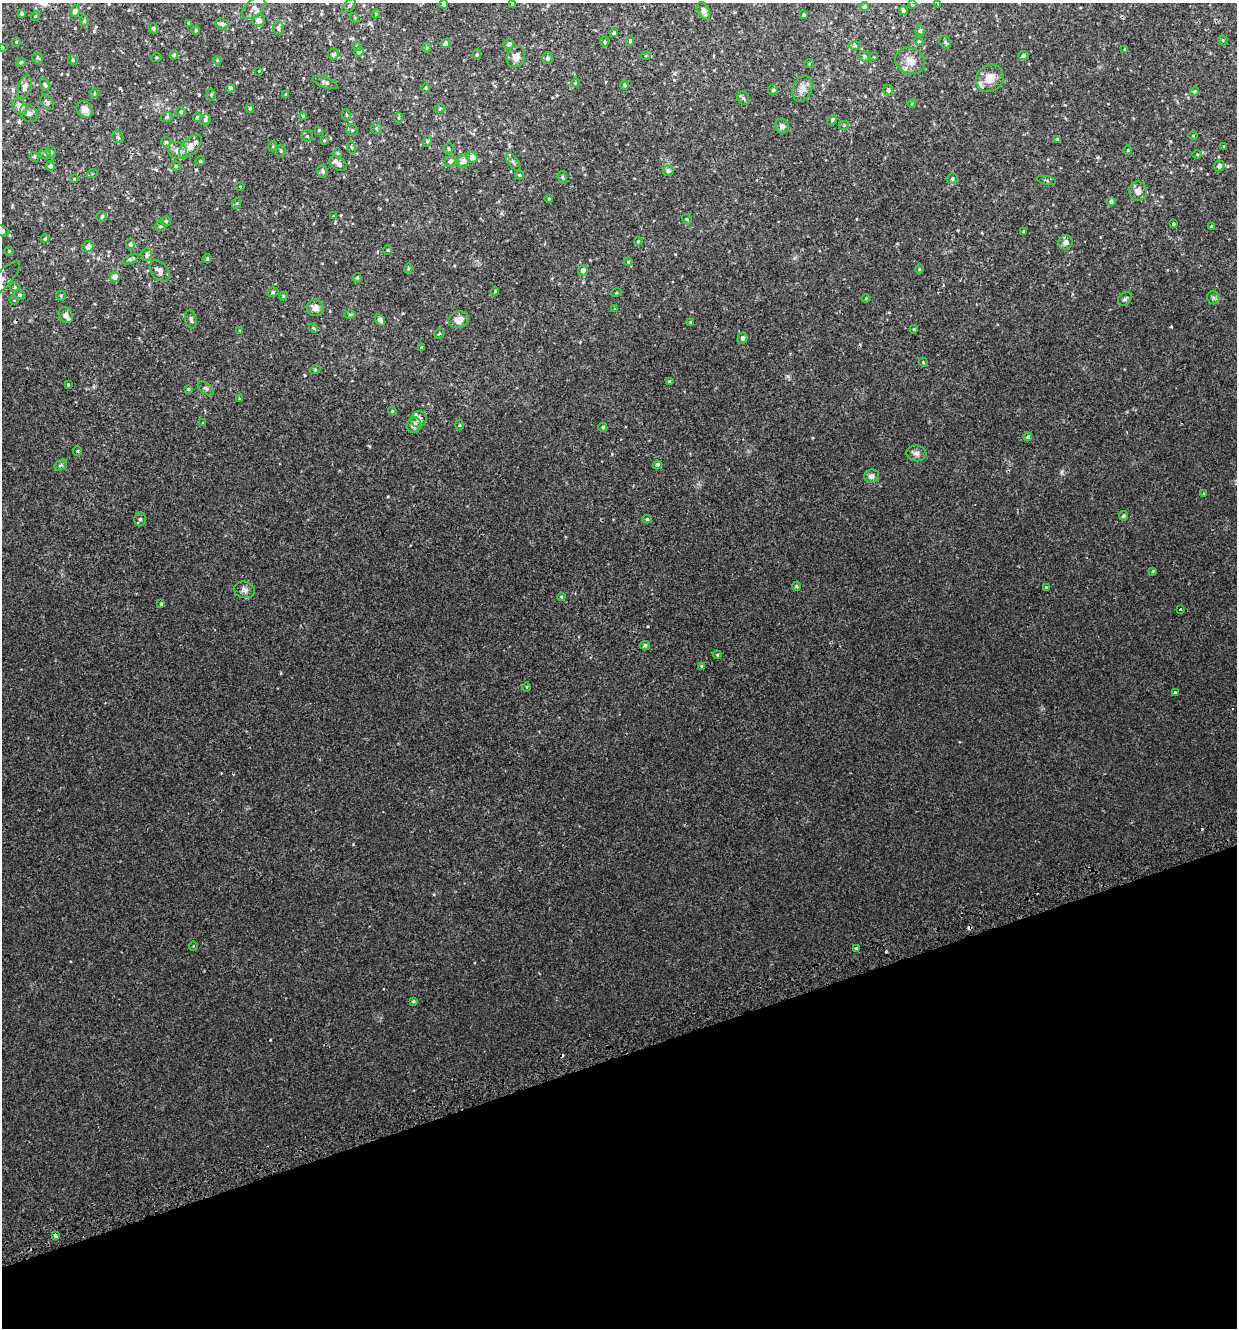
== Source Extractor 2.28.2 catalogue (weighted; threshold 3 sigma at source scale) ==
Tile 14 of 4 x 4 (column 2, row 4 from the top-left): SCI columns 1338-2572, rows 45-1370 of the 5195 x 5393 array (HDU 1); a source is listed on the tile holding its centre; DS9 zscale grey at full resolution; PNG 1239 x 1330 px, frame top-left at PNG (2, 3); each listed source drawn as its Kron ellipse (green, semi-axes under 4 px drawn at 4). Shown black and unused: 21% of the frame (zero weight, under 2 of 3 exposures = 3% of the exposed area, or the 3 px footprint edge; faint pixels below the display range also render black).
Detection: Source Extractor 2.28.2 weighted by HDU 2 'WHT'; one run over the whole footprint, this tile lists its part. Background 0.00112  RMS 0.0029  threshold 0.0128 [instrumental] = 3 sigma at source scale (4.5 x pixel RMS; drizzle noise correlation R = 1.50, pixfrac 1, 0.0396/0.0396 arcsec/px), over >= 5 px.
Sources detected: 238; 7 cosmic-ray / hot-pixel residue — neither listed nor drawn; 7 inside a brighter listed object's ellipse — not listed separately; the other 224 listed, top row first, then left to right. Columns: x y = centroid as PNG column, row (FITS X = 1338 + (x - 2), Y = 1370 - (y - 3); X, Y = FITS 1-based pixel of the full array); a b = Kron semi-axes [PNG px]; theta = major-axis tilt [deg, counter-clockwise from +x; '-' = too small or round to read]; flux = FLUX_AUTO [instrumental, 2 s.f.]
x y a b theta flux
938 3 4 3 - 0.23
513 4 4 3 - 0.52
444 5 4 4 - 0.52
912 5 4 2 - 0.19
349 6 8 4 47 0.55
864 7 4 4 - 0.53
254 8 13 8 42 1.8
75 11 5 5 - 1.1
704 11 9 5 -67 1.3
903 11 4 4 - 0.52
22 14 4 4 - 0.34
376 14 4 4 - 0.34
804 15 3 3 - 0.42
35 16 5 3 - 0.22
355 18 5 3 - 0.22
259 20 6 6 - 1.1
84 21 5 4 - 0.55
188 23 3 3 - 0.27
222 24 7 6 - 0.87
153 28 5 4 - 0.48
278 28 7 5 -88 0.78
196 30 4 4 - 0.28
920 31 5 4 - 0.47
614 33 4 4 - 0.55
1223 40 5 4 - 0.38
630 41 4 4 - 0.38
919 41 4 4 - 0.28
16 42 5 3 - 0.22
605 42 5 4 - 0.33
945 42 7 5 -56 0.46
445 43 5 4 - 1
509 44 5 5 - 0.75
357 46 5 4 - 0.35
855 46 6 4 -1 0.35
2 47 4 3 - 0.25
427 48 5 3 - 0.28
1125 49 3 3 - 0.22
359 51 5 5 - 0.77
333 54 5 5 - 0.82
477 54 5 4 - 0.34
174 55 4 4 - 0.65
646 56 5 4 - 0.28
865 56 5 5 - 0.43
1023 56 5 4 - 0.75
156 57 5 3 - 0.24
516 57 11 9 63 2.1
874 57 3 2 - 0.19
37 58 6 5 - 0.42
548 58 6 5 - 0.66
73 60 5 4 - 0.35
217 60 4 3 - 0.23
910 61 15 13 -24 2.7
21 62 5 3 - 0.25
809 64 5 3 - 0.22
259 71 3 3 - 0.18
990 78 14 13 - 3.2
325 82 13 5 -19 0.7
575 83 4 3 - 0.24
45 85 7 3 -62 0.36
625 85 4 4 - 0.42
25 87 12 6 77 1.3
230 88 4 4 - 0.67
426 88 4 3 - 0.22
802 89 13 9 68 2
773 90 5 5 - 0.44
888 90 6 5 - 0.49
1194 92 4 4 - 0.47
95 93 5 3 - 0.24
211 94 6 4 86 0.42
286 95 4 3 - 0.53
743 98 7 5 -63 0.59
47 102 8 5 -47 0.71
912 103 4 3 - 0.22
19 107 9 6 -61 2.2
250 108 4 3 - 0.34
440 108 5 3 - 0.23
85 109 9 7 -52 2.3
181 112 5 5 - 0.43
29 113 10 8 -45 1
346 115 6 3 -81 0.28
303 116 4 4 - 0.31
167 117 6 5 - 0.47
197 117 4 4 - 0.5
398 118 5 3 - 0.31
205 120 6 5 - 0.5
832 120 5 4 - 0.32
844 125 5 3 - 0.23
782 126 7 7 - 0.99
376 128 5 5 - 0.43
319 130 4 3 - 0.22
352 130 5 5 - 0.47
307 136 5 5 - 0.48
1193 136 5 3 - 0.23
118 137 6 5 - 0.6
1058 139 4 3 - 0.59
324 140 4 3 - 0.24
427 141 5 4 - 0.43
166 142 5 5 - 0.52
190 146 14 7 47 3
273 146 5 3 - 0.24
1224 147 3 3 - 0.23
352 148 6 3 -71 0.33
449 149 5 5 - 0.42
1128 150 4 3 - 0.21
177 151 10 8 -32 1.9
281 151 6 5 - 0.45
51 152 5 5 - 0.51
338 153 4 4 - 0.29
45 154 6 5 - 0.42
1197 154 4 3 - 0.22
34 157 5 4 - 0.39
472 157 6 5 - 1.8
200 161 4 4 - 0.29
450 161 6 5 - 0.9
464 161 7 5 61 1.7
513 162 10 5 -54 0.73
338 163 9 6 -33 1
50 166 5 4 - 0.7
176 166 5 4 - 0.42
1219 166 5 5 - 0.9
323 171 6 5 - 0.77
668 171 5 5 - 0.85
92 174 5 3 - 0.23
519 175 4 4 - 0.46
562 177 6 4 -75 0.38
74 179 4 4 - 0.26
952 179 5 5 - 0.44
1046 180 10 3 -11 0.34
240 187 4 3 - 0.2
1138 191 10 9 - 1.7
549 199 4 3 - 0.22
1111 202 5 4 - 0.79
237 203 5 3 - 0.28
333 216 4 3 - 0.18
102 217 5 5 - 0.56
687 219 5 4 - 0.33
166 221 5 5 - 0.53
1173 223 3 3 - 1.3
161 226 5 5 - 0.38
1211 226 4 3 - 0.31
2 231 8 5 -24 1.7
1024 231 3 3 - 0.27
45 239 4 3 - 0.3
638 241 4 3 - 0.26
1066 242 7 6 - 1.2
130 244 5 4 - 0.57
88 247 6 5 - 0.95
387 250 5 3 - 0.26
9 251 4 4 - 0.29
147 255 6 5 - 0.58
207 258 4 3 - 0.29
131 259 8 4 24 0.5
628 262 4 4 - 0.3
408 268 5 4 - 0.29
919 269 5 3 - 0.25
159 271 12 8 -52 1.7
583 271 5 4 - 1.4
115 277 5 4 - 1.7
357 278 5 4 - 0.37
2 280 25 8 46 2.6
15 287 5 4 - 0.36
495 291 4 4 - 0.29
273 292 6 4 18 0.51
616 293 5 3 - 0.24
20 295 5 5 - 0.54
61 296 5 5 - 0.32
283 296 4 4 - 0.29
866 298 4 4 - 0.22
1213 298 7 6 - 0.63
1125 299 8 5 45 0.57
14 300 4 3 - 0.19
315 308 8 8 - 1.8
615 309 4 3 - 0.27
350 314 6 4 1 0.31
66 315 8 6 -60 1.1
191 319 9 5 -79 0.72
380 320 6 4 -57 1.1
459 320 10 8 19 2.4
690 322 3 3 - 0.25
313 328 5 3 - 0.24
914 329 4 4 - 0.3
240 331 3 3 - 0.3
439 334 5 3 - 0.42
743 338 5 5 - 0.85
421 347 3 3 - 0.2
923 362 4 3 - 0.27
315 370 5 3 - 0.25
669 381 3 3 - 0.25
68 384 4 3 - 0.29
206 388 9 5 -36 0.61
188 389 4 3 - 0.38
239 399 4 3 - 0.23
392 411 4 4 - 0.22
419 419 8 8 - 1.1
202 423 3 2 - 0.25
414 425 8 6 77 1.5
459 425 5 3 - 0.23
603 427 4 4 - 0.39
1028 437 4 4 - 0.72
77 451 4 4 - 0.32
916 453 10 8 -7 1.1
61 465 7 4 33 0.47
657 465 4 4 - 0.98
872 476 7 6 - 1
1204 494 3 3 - 0.42
1123 516 5 4 - 0.63
140 519 7 5 89 0.65
647 519 4 4 - 0.43
1153 571 4 3 - 0.33
796 586 4 4 - 0.46
1046 587 4 3 - 0.27
244 590 11 8 -13 1.1
561 597 4 3 - 0.25
161 604 4 3 - 0.35
1180 609 3 2 - 0.36
645 645 5 4 - 0.57
717 655 4 4 - 0.28
702 666 4 3 - 0.39
527 687 5 3 - 0.24
1175 692 3 3 - 0.59
193 946 4 3 - 0.19
856 948 4 3 - 2.6
413 1001 4 3 - 0.35
55 1235 3 3 - 6.2
Isophote crosses this tile's border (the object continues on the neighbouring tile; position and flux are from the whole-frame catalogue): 5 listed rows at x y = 938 3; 513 4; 2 47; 2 231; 2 280
Unlisted compact peaks at least as high as the median listed source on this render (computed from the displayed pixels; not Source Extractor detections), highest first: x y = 369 446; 120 88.